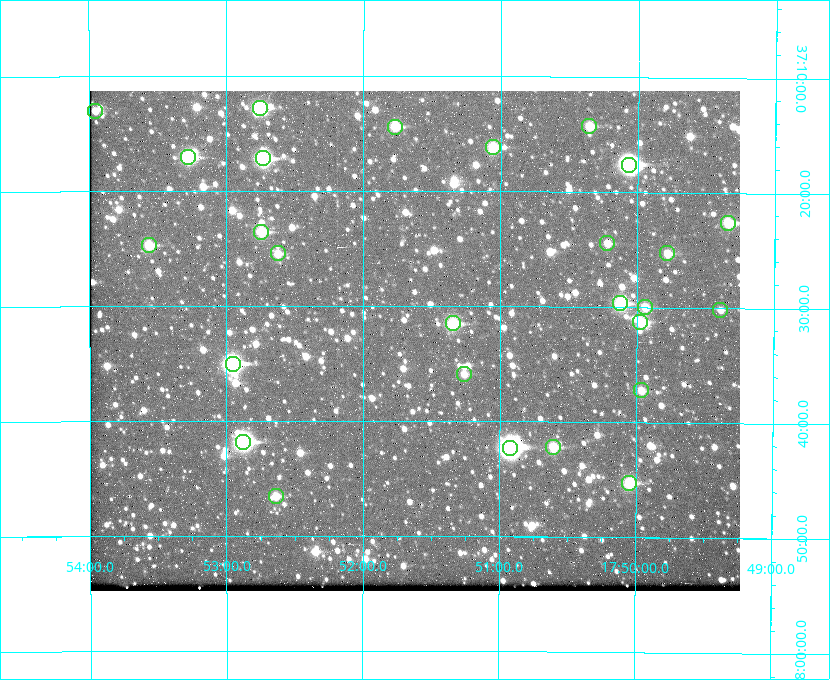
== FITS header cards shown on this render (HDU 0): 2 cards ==
NAXIS1  =                  650 / Width of table row in bytes
NAXIS2  =                  500 / Number of rows in table

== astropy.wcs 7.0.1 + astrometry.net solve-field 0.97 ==
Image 650 x 500 px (HDU 0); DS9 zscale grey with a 90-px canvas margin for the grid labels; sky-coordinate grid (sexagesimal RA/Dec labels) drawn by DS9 from the SOLVED WCS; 27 Tycho-2 reference stars matched to detected sources circled (green)
Header WCS: none
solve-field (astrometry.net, Tycho-2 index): SOLVED blind (the file carries no WCS)
Solved WCS: RA---TAN-SIP/DEC--TAN-SIP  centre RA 17:51:37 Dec +37:33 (267.91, +37.55 deg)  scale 5.22 arcsec/px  FOV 56.5' x 43.5'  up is +180 deg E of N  parity flipped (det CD > 0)
(file carries no celestial WCS; the grid is the blind solution)
Tycho-2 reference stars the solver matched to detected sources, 27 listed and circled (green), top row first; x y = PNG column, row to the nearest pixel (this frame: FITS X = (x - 90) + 1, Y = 500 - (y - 91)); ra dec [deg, ICRS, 3 dp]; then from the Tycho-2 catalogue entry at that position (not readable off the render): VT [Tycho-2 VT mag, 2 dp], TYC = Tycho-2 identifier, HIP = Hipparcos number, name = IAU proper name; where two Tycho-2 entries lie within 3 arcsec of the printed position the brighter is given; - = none
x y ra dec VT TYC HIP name
260 108 268.189 +37.213 9.71 2620-542-1 - -
95 111 268.489 +37.217 11.29 2620-732-1 - -
589 126 267.589 +37.238 11.09 2619-212-1 - -
395 127 267.943 +37.240 10.39 2620-505-1 - -
493 147 267.764 +37.270 10.17 2620-784-1 - -
188 157 268.319 +37.285 9.88 2620-536-1 - -
263 158 268.183 +37.286 8.98 2620-786-1 87506 -
629 165 267.517 +37.293 8.96 2619-379-1 - -
728 223 267.335 +37.377 10.60 2619-634-1 - -
261 232 268.186 +37.393 10.44 2620-175-1 - -
607 243 267.555 +37.408 11.50 2619-358-1 - -
149 245 268.392 +37.412 10.60 2620-800-1 - -
278 253 268.156 +37.424 11.25 2620-712-1 - -
667 253 267.445 +37.422 11.17 2619-451-1 - -
620 303 267.531 +37.495 10.07 2619-274-1 - -
645 307 267.485 +37.500 11.33 2619-40-1 - -
720 310 267.347 +37.503 12.15 3088-638-1 - -
640 322 267.494 +37.522 10.35 3088-270-1 - -
453 323 267.836 +37.525 9.96 3089-889-1 - -
233 364 268.239 +37.584 8.64 3089-755-1 - -
464 374 267.815 +37.598 11.54 3089-1081-1 - -
641 390 267.491 +37.621 11.40 3088-1284-1 - -
243 442 268.219 +37.697 8.93 3089-671-1 - -
553 447 267.652 +37.703 11.04 3089-693-1 - -
510 448 267.730 +37.705 8.13 3089-1203-1 87349 -
629 483 267.512 +37.755 10.10 3089-2332-1 - -
276 496 268.159 +37.775 11.22 3089-2245-1 - -